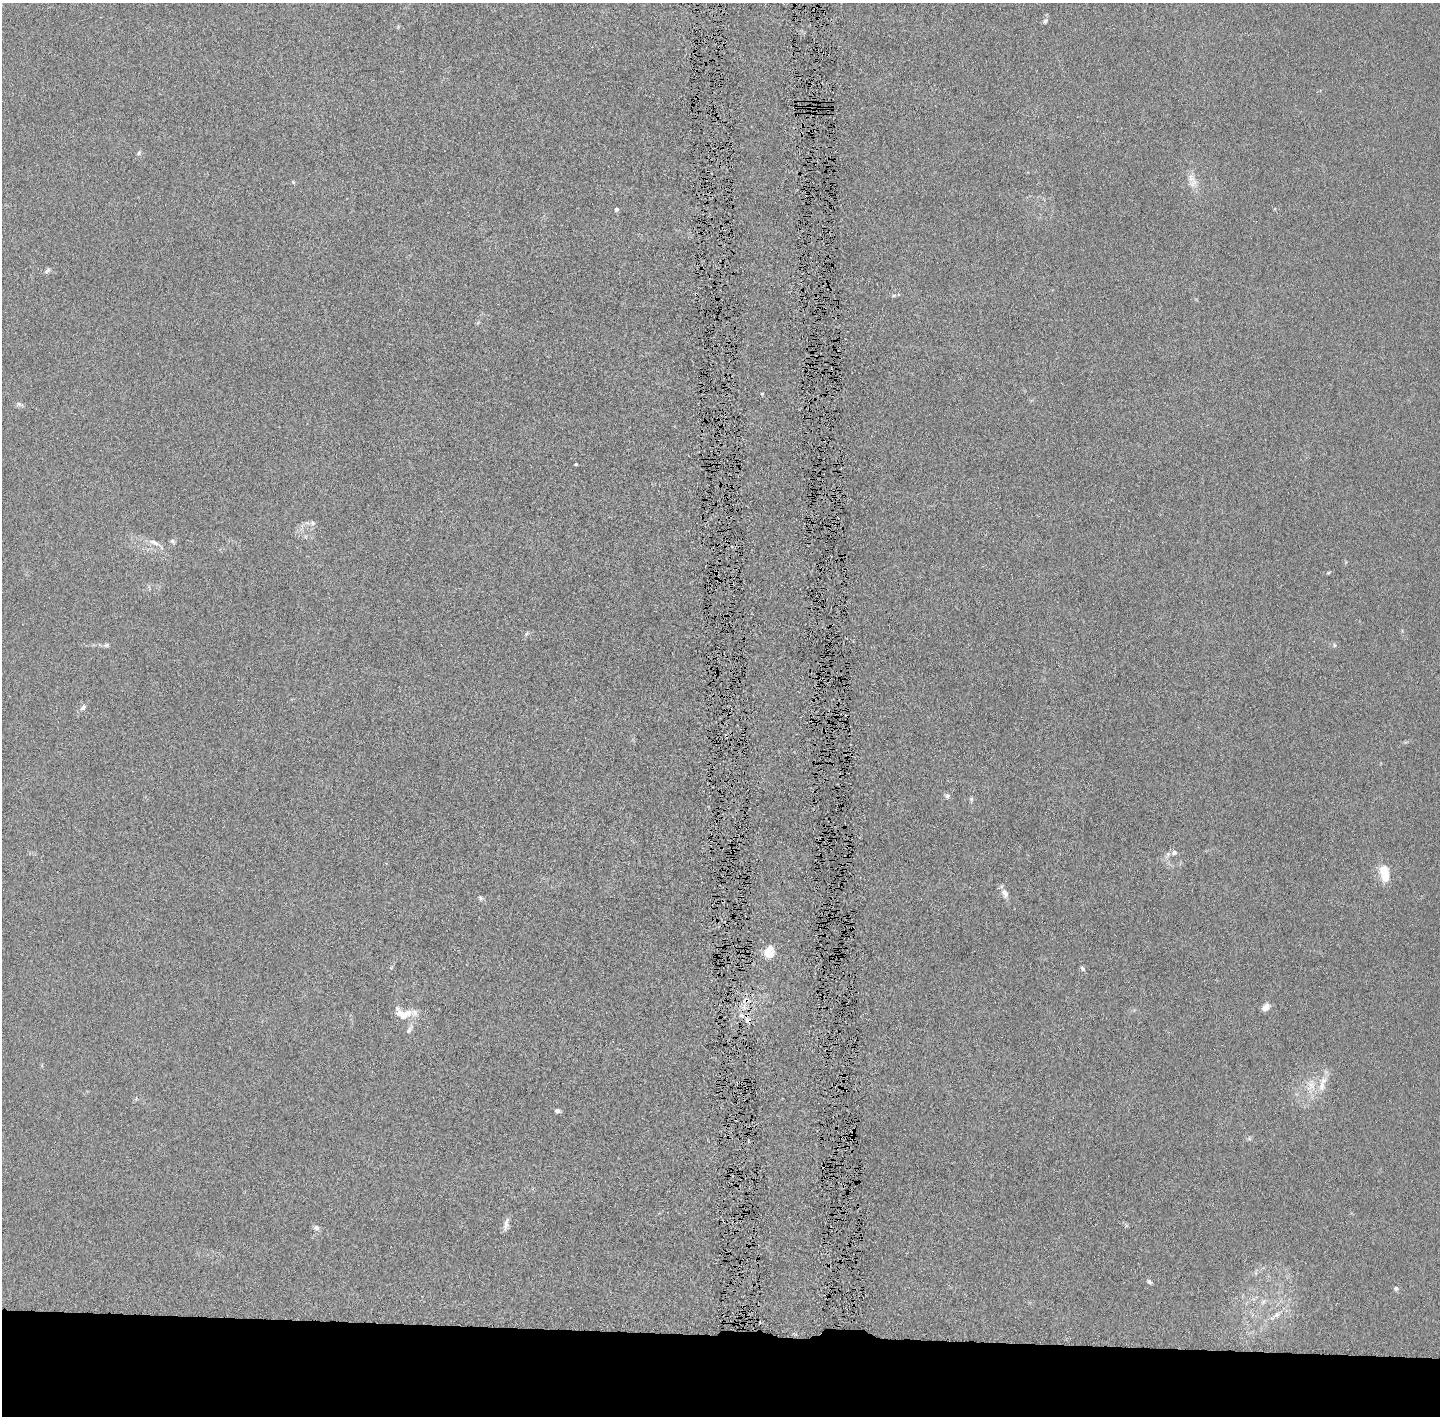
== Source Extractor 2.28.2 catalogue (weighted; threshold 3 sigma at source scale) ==
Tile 8 of 3 x 3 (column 2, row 3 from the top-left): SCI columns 1470-2907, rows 7-1420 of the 4376 x 4256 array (HDU 1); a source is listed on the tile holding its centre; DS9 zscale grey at full resolution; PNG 1442 x 1418 px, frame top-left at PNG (2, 3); no overlay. Shown black and unused: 6% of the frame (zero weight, under 4 of 8 exposures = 1% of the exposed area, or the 3 px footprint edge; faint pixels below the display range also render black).
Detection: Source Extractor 2.28.2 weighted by HDU 2 'WHT'; one run over the whole footprint, this tile lists its part. Background 0.0134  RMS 0.0044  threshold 0.0178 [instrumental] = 3 sigma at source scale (4.09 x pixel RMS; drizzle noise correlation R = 1.36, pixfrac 0.8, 0.05/0.05 arcsec/px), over >= 5 px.
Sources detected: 43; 2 cosmic-ray / hot-pixel residue — not listed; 2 inside a brighter listed object's ellipse — not listed separately; the other 39 listed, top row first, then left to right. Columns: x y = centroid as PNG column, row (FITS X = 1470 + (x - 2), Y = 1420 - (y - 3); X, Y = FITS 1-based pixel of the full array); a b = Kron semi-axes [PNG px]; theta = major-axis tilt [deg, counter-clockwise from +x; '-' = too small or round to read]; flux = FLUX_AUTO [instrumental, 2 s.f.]
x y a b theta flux
1045 21 7 6 - 1
139 153 7 5 69 0.76
1191 178 13 9 -61 3
293 182 6 4 -45 0.43
616 209 4 4 - 1.3
47 271 10 4 38 0.88
894 295 6 3 19 0.58
762 394 5 3 - 0.31
19 404 7 4 -18 0.79
576 464 3 3 - 0.44
312 523 7 6 - 0.95
172 541 6 5 - 0.78
154 543 18 5 -24 2.3
1328 573 5 3 - 0.42
527 633 6 4 47 0.59
106 645 6 5 - 0.72
1334 645 6 4 -72 0.5
83 707 9 6 53 1.2
947 796 8 6 11 1
971 799 6 5 - 0.63
1174 852 7 6 - 1.3
1385 873 16 8 -80 9.7
1005 893 11 7 -61 2.1
481 898 6 5 - 0.72
768 953 13 12 - 5
1082 968 7 4 -54 0.73
746 1000 10 5 5 1.8
1266 1007 9 7 41 2.3
402 1014 23 13 -14 6.9
409 1030 10 6 61 1.3
1311 1086 15 11 49 4.8
557 1111 5 4 - 1.2
852 1138 4 3 - 0.58
506 1224 18 5 79 2
316 1228 8 7 - 1.2
1149 1282 7 5 -24 0.84
1396 1288 6 5 - 0.97
1263 1302 7 4 71 0.8
1277 1315 12 7 32 2.4
Overlapping masked pixels (flux is a lower limit): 2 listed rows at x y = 746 1000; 852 1138